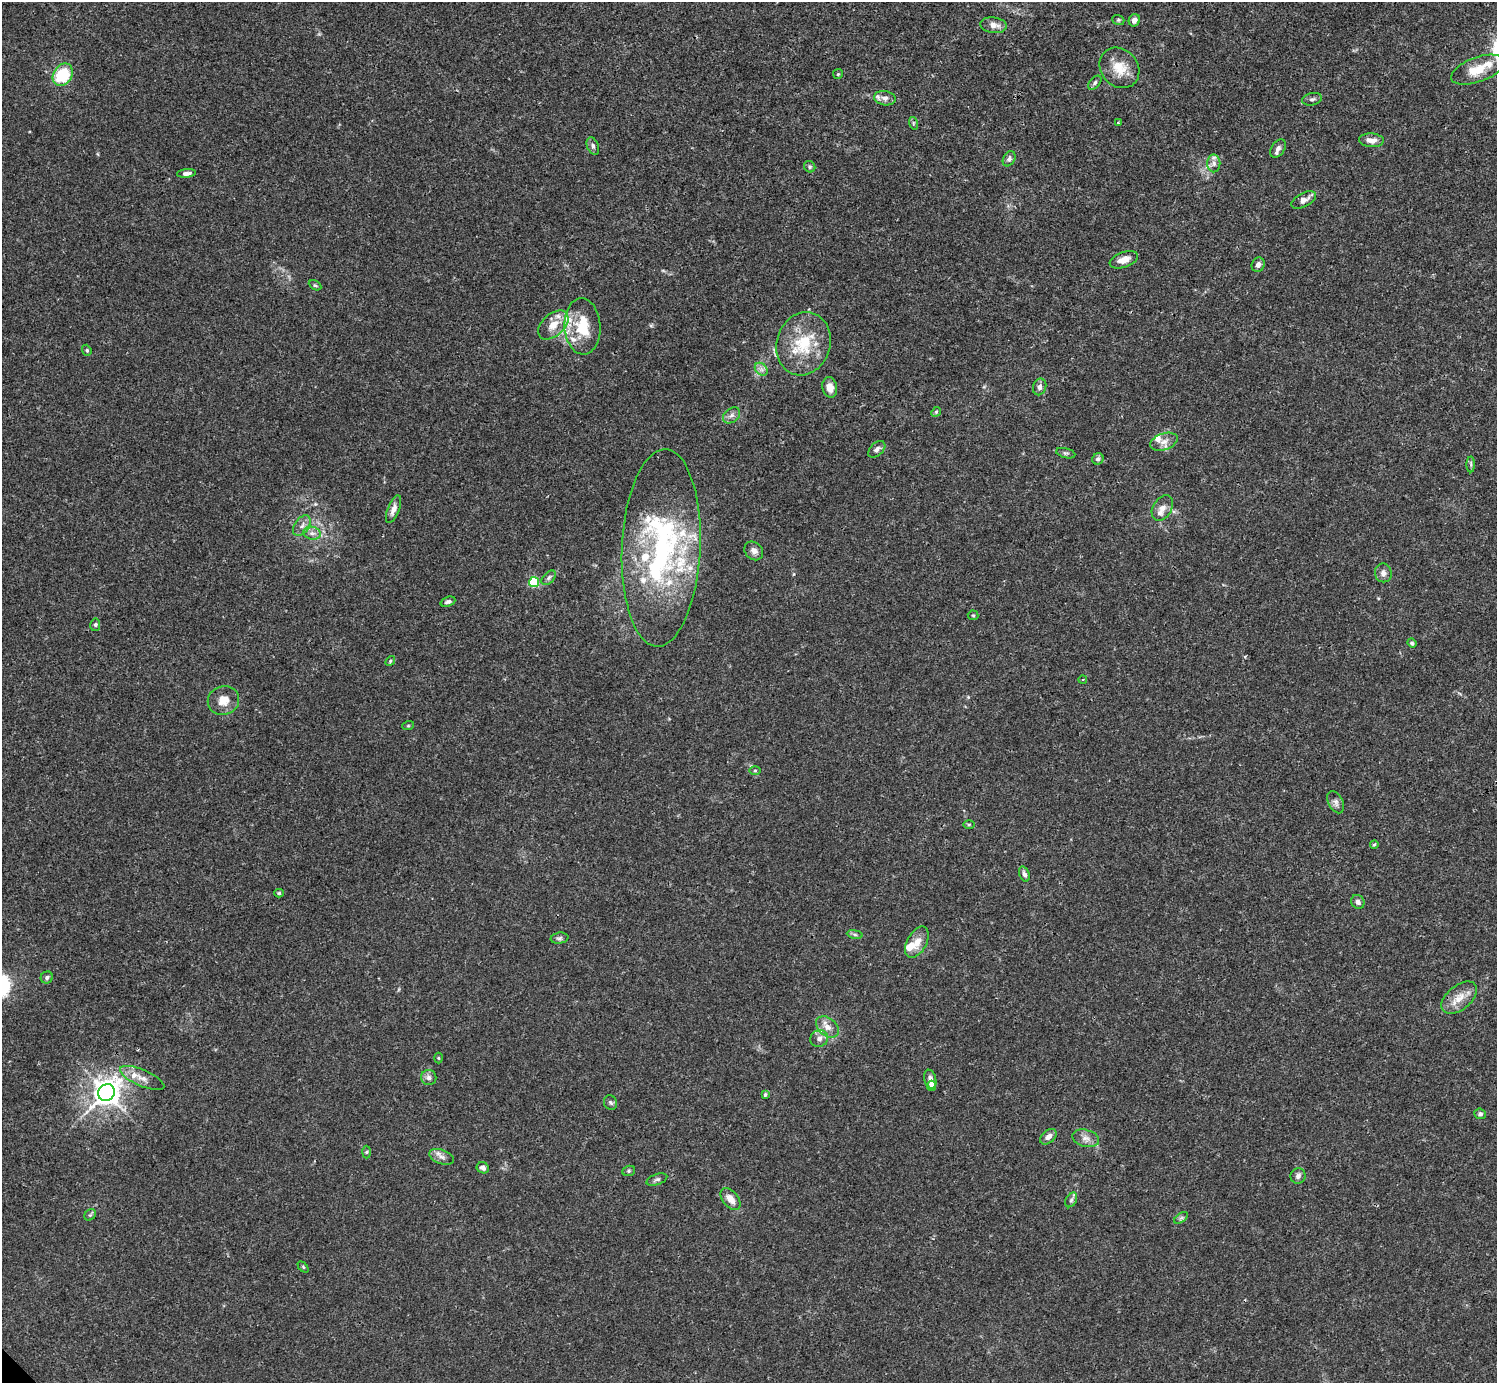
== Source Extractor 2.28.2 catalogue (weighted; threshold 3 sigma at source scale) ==
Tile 10 of 4 x 4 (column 2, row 3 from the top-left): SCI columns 1496-2990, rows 1539-2919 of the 5982 x 5981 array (HDU 1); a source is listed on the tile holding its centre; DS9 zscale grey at full resolution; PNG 1499 x 1385 px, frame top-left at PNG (2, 2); each listed source drawn as its Kron ellipse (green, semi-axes under 4 px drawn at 4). Shown black and unused: <1% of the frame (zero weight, under 3 of 4 exposures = <1% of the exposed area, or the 3 px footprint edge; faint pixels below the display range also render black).
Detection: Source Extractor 2.28.2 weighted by HDU 2 'WHT'; one run over the whole footprint, this tile lists its part. Background 0.0164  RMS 0.0022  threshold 0.00989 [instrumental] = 3 sigma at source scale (4.5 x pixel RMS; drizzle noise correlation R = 1.50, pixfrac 1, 0.05/0.05 arcsec/px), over >= 5 px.
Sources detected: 103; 13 inside a brighter listed object's ellipse — not listed separately; the other 90 listed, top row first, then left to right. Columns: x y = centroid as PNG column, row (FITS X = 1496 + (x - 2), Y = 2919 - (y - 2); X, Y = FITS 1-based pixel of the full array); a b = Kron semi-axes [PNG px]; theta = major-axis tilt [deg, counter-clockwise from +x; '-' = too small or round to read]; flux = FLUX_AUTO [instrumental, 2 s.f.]
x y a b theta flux
1118 20 6 4 -21 0.34
1134 20 6 5 - 1.1
994 25 13 7 -6 1.6
1119 68 22 18 -48 4.7
1478 70 28 12 20 5
838 74 5 5 - 0.27
63 75 12 9 57 11
1095 83 8 5 48 0.55
885 98 11 7 -10 1
1312 99 10 6 13 0.66
913 123 6 4 -72 0.31
1118 123 3 3 - 0.17
1371 140 12 7 -3 1.5
593 146 9 5 -68 0.63
1278 148 10 6 56 1
1009 159 8 5 61 0.69
1214 163 9 6 -89 0.9
810 167 6 5 - 0.41
186 173 9 4 7 0.84
1304 200 13 7 28 1.3
1124 260 15 7 20 1.8
1258 265 7 6 - 0.83
315 285 7 4 -28 0.33
553 325 18 11 42 3
582 326 28 18 -87 7.8
803 344 32 27 73 11
87 350 6 4 -69 0.3
761 369 7 5 -45 0.78
830 387 10 7 -79 2.2
1040 387 8 6 72 0.84
936 412 5 4 - 0.29
731 415 9 6 38 0.92
1164 442 14 8 19 1.6
877 449 10 6 44 0.8
1066 453 10 5 -14 0.48
1098 459 6 5 - 0.59
1471 464 8 4 -90 0.4
1162 508 14 9 58 2
393 509 14 6 69 1.4
302 526 11 7 55 1.1
312 533 9 6 -10 0.91
661 548 99 39 87 53
754 551 10 8 -46 1.2
1383 573 9 8 - 1.1
549 578 9 5 46 0.58
534 582 5 5 - 15
448 602 8 4 20 0.54
973 615 5 4 - 0.29
95 625 6 5 - 0.43
1412 643 4 4 - 0.43
390 661 5 4 - 0.3
1083 679 4 3 - 0.19
223 700 16 14 19 2.9
408 726 6 3 19 0.24
755 770 6 4 0 0.28
1336 802 12 7 -62 0.94
969 824 6 4 1 0.26
1374 845 4 3 - 0.28
1024 874 8 5 -69 0.71
279 893 5 4 - 0.3
1358 902 7 6 - 0.75
855 934 8 4 -9 0.47
559 938 9 5 8 0.5
917 942 17 9 61 2.6
47 977 6 6 - 0.52
1459 998 21 12 40 3.2
827 1027 13 9 -41 1.9
819 1038 9 8 - 1.2
438 1058 5 3 - 0.2
142 1078 24 8 -23 2.2
429 1078 7 7 - 0.81
930 1079 10 6 -75 1.2
931 1086 5 5 - 1.2
106 1093 9 8 - 230
765 1095 4 3 - 0.4
610 1103 7 6 - 0.48
1480 1114 6 5 - 0.54
1048 1137 9 6 41 1.2
1086 1138 13 8 -15 1.5
367 1152 6 4 88 0.29
442 1157 13 7 -21 1.2
483 1168 6 5 - 0.81
629 1171 6 5 - 0.35
1298 1176 8 7 - 0.74
657 1179 11 5 20 0.57
730 1199 13 7 -50 2.1
1071 1200 8 5 60 0.57
90 1215 6 5 - 0.35
1181 1218 8 4 36 0.43
303 1267 6 4 -46 0.26